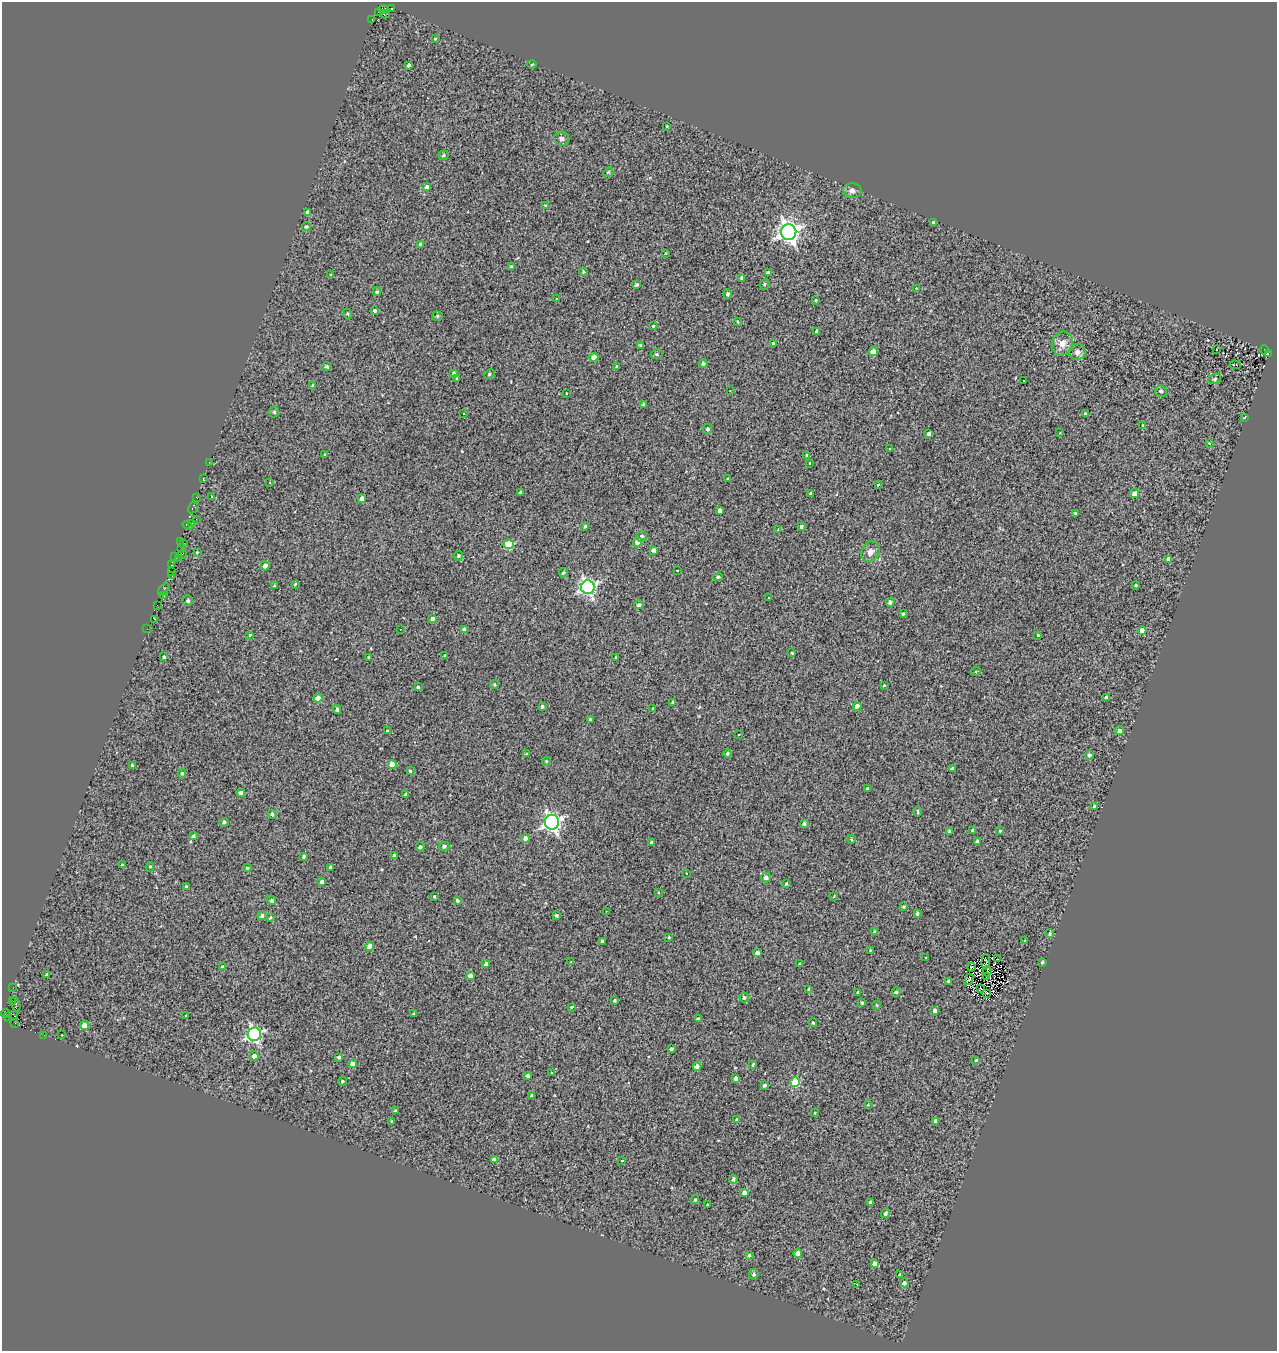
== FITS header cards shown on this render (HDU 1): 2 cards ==
NAXIS1  =                 1275
NAXIS2  =                 1349

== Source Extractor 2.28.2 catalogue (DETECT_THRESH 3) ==
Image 1275 x 1349 px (HDU 1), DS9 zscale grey, 1 PNG px = 1 image px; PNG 1279 x 1353 px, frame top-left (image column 1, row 1349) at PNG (2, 2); each listed source drawn as its Kron ellipse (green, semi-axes under 4 px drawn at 4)
Background 0.129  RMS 1.3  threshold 4.04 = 3 sigma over >= 5 px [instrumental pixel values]
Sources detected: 292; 1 with non-positive FLUX_AUTO (blend fragments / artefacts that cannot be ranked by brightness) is neither listed nor drawn; the other 291 listed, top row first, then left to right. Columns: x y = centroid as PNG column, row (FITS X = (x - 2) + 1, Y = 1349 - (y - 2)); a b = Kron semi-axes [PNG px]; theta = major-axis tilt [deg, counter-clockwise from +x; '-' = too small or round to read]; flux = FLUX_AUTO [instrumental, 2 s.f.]
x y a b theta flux
391 8 2 2 - 77
383 9 5 3 - 580
379 12 3 2 - 160
385 14 5 3 - 180
372 20 3 2 - 2000
435 38 3 2 - 95
409 65 4 3 - 180
532 65 5 3 - 100
667 126 3 2 - 77
562 139 7 7 - 250
444 155 5 4 - 160
608 172 5 4 - 100
427 187 4 4 - 290
852 191 9 7 -5 380
545 205 3 2 - 59
308 212 4 4 - 320
933 222 3 3 - 120
306 227 5 4 - 150
789 232 8 7 - 50000
421 244 3 3 - 200
666 253 3 2 - 65
511 267 4 4 - 150
583 272 4 4 - 130
768 272 3 3 - 150
331 275 3 3 - 170
742 278 4 3 - 200
636 284 3 3 - 190
765 284 5 4 - 170
916 288 3 2 - 62
377 292 4 4 - 130
727 294 5 4 - 210
556 299 3 2 - 83
815 300 3 2 - 83
375 311 4 4 - 160
347 314 5 4 - 95
437 316 5 4 - 150
738 322 3 3 - 80
653 326 3 3 - 110
817 331 4 3 - 230
773 344 3 3 - 210
1062 344 12 10 72 800
641 345 3 3 - 150
1216 349 3 2 - 120
1264 350 4 2 - 1500
873 352 4 4 - 1300
1077 352 8 8 - 410
657 354 6 4 14 160
1268 354 3 3 - 780
594 357 4 4 - 630
703 363 4 4 - 230
1235 365 5 2 - 110
327 367 4 4 - 170
617 367 4 3 - 220
454 373 3 3 - 180
489 374 6 4 30 130
457 379 3 3 - 160
1215 379 6 5 - 130
1023 381 2 2 - 85
313 385 4 3 - 140
730 390 3 2 - 51
1161 391 6 5 - 240
566 393 2 2 - 54
643 405 4 3 - 170
274 412 5 5 - 160
464 413 3 3 - 230
1085 414 3 3 - 150
1245 417 3 2 - 71
1143 425 3 3 - 83
708 429 5 4 - 180
1060 433 2 2 - 49
929 434 4 3 - 280
1209 443 3 3 - 69
890 448 3 3 - 150
325 455 3 3 - 120
807 455 3 3 - 140
209 462 2 2 - 67
809 463 3 3 - 170
203 478 3 2 - 180
727 479 2 2 - 78
270 482 2 2 - 74
878 484 3 3 - 280
521 492 3 3 - 160
811 493 3 3 - 100
1135 494 4 4 - 840
196 497 3 2 - 230
212 497 4 3 - 220
362 499 4 4 - 700
193 508 6 4 59 480
720 511 4 4 - 550
1075 513 3 3 - 140
196 519 2 2 - 590
192 523 3 2 - 82
188 525 5 2 - 100
585 526 4 3 - 150
801 527 3 3 - 200
778 530 3 2 - 200
642 536 5 5 - 220
180 542 4 2 - 250
638 542 4 4 - 720
183 543 3 2 - 160
509 544 5 5 - 3700
181 549 2 2 - 320
654 550 4 4 - 420
197 552 4 3 - 68
870 552 11 8 57 530
182 555 5 2 - 310
458 556 5 4 - 150
174 557 3 2 - 77
178 558 2 2 - 420
1169 559 4 4 - 680
172 565 4 2 - 320
265 566 5 4 - 360
677 570 3 3 - 180
171 572 3 2 - 59
563 573 4 4 - 130
172 576 3 2 - 73
718 577 5 4 - 140
295 584 4 3 - 88
1136 585 3 3 - 110
274 586 4 3 - 85
588 587 7 7 - 21000
164 589 7 2 48 230
164 596 3 2 - 180
769 597 3 3 - 220
188 601 5 5 - 200
890 602 4 4 - 280
157 605 2 2 - 26
639 605 4 4 - 210
903 614 3 3 - 120
155 619 3 2 - 630
432 619 4 4 - 270
147 629 2 2 - 130
400 630 2 2 - 90
464 630 4 4 - 390
1142 630 4 4 - 580
250 635 3 3 - 210
1038 635 3 3 - 400
792 653 3 3 - 98
445 656 3 3 - 170
164 657 3 3 - 190
369 657 3 3 - 130
615 657 3 2 - 58
976 671 5 3 - 67
495 685 4 4 - 120
884 685 3 3 - 110
418 687 3 3 - 150
318 698 4 4 - 970
1106 698 4 3 - 270
673 702 3 3 - 130
542 706 4 4 - 170
857 706 4 4 - 1100
337 709 4 3 - 210
653 709 3 3 - 160
590 719 4 3 - 150
388 731 4 3 - 150
1119 731 4 4 - 440
738 734 3 3 - 290
727 753 4 4 - 140
526 754 4 3 - 67
1089 755 4 4 - 220
546 761 4 4 - 120
392 764 4 4 - 1400
132 766 3 3 - 180
953 768 4 3 - 160
410 771 4 3 - 120
182 773 4 4 - 160
867 788 3 3 - 170
241 793 4 4 - 550
406 794 3 3 - 200
1094 806 4 3 - 170
918 811 5 2 - 90
272 814 5 4 - 220
224 822 5 4 - 150
552 822 7 7 - 34000
804 823 3 3 - 190
949 831 3 3 - 120
973 831 4 3 - 200
1000 831 3 2 - 100
193 836 4 3 - 180
526 839 4 4 - 920
851 839 4 3 - 76
977 841 3 3 - 180
651 842 3 3 - 170
444 846 5 4 - 200
420 847 4 4 - 190
394 855 3 3 - 150
304 856 3 3 - 150
122 865 3 3 - 97
150 867 5 4 - 120
330 867 3 3 - 140
247 868 3 3 - 100
686 873 3 3 - 190
766 877 5 4 - 360
322 882 4 4 - 210
786 884 3 3 - 140
187 887 3 3 - 150
658 892 3 3 - 180
434 896 3 3 - 960
834 896 3 3 - 63
271 900 5 4 - 180
457 900 3 3 - 150
903 907 3 3 - 120
606 911 2 2 - 47
917 913 3 3 - 170
556 915 4 3 - 160
262 916 5 4 - 200
270 918 4 3 - 130
875 932 4 4 - 140
1050 934 4 4 - 130
669 937 4 3 - 70
603 941 4 3 - 240
1024 941 3 2 - 80
370 946 4 4 - 800
870 950 3 2 - 83
757 953 4 3 - 440
926 958 3 3 - 500
998 959 2 2 - 31
986 961 7 3 85 56
571 962 3 2 - 110
1042 962 4 3 - 100
486 964 4 3 - 250
800 964 3 2 - 87
222 967 3 3 - 350
971 967 4 4 - 150
987 971 5 3 - 48
47 975 4 3 - 240
470 976 4 3 - 300
986 977 2 2 - 63
969 979 6 3 59 160
948 981 4 3 - 180
13 988 2 2 - 97
809 989 3 3 - 210
981 989 4 2 - 49
858 992 4 3 - 190
896 992 5 4 - 160
987 993 4 2 - 86
744 998 5 5 - 190
615 1000 3 3 - 120
13 1001 3 2 - 150
862 1002 3 3 - 130
16 1004 7 3 -73 160
877 1005 4 3 - 110
571 1007 3 3 - 380
935 1010 4 4 - 360
5 1014 4 2 - 310
414 1014 3 3 - 110
14 1015 4 2 - 110
8 1016 2 2 - 210
186 1016 3 3 - 190
698 1019 4 3 - 660
813 1022 4 4 - 110
15 1023 3 2 - 150
84 1025 4 4 - 770
254 1034 6 6 - 19000
44 1035 2 2 - 140
62 1035 3 3 - 170
671 1049 4 3 - 200
254 1056 4 4 - 470
339 1057 4 4 - 220
976 1060 3 3 - 96
352 1064 4 4 - 610
753 1065 3 2 - 120
697 1066 4 4 - 530
552 1072 4 2 - 78
527 1076 3 3 - 230
736 1078 4 4 - 370
342 1081 4 4 - 130
795 1082 5 5 - 3800
764 1085 3 3 - 160
532 1096 4 3 - 170
868 1105 4 2 - 56
395 1111 3 3 - 180
815 1113 4 4 - 89
737 1120 4 3 - 150
392 1121 3 3 - 110
936 1121 4 4 - 480
494 1159 4 3 - 410
622 1160 2 2 - 100
733 1179 5 4 - 190
744 1192 4 4 - 300
695 1200 4 4 - 150
870 1202 3 3 - 180
708 1205 3 3 - 120
885 1213 5 4 - 240
798 1253 4 4 - 800
749 1255 4 3 - 130
875 1263 4 4 - 440
754 1274 5 4 - 180
900 1275 4 3 - 130
904 1283 4 4 - 330
857 1285 2 2 - 42
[1 non-positive-flux detection neither listed nor drawn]